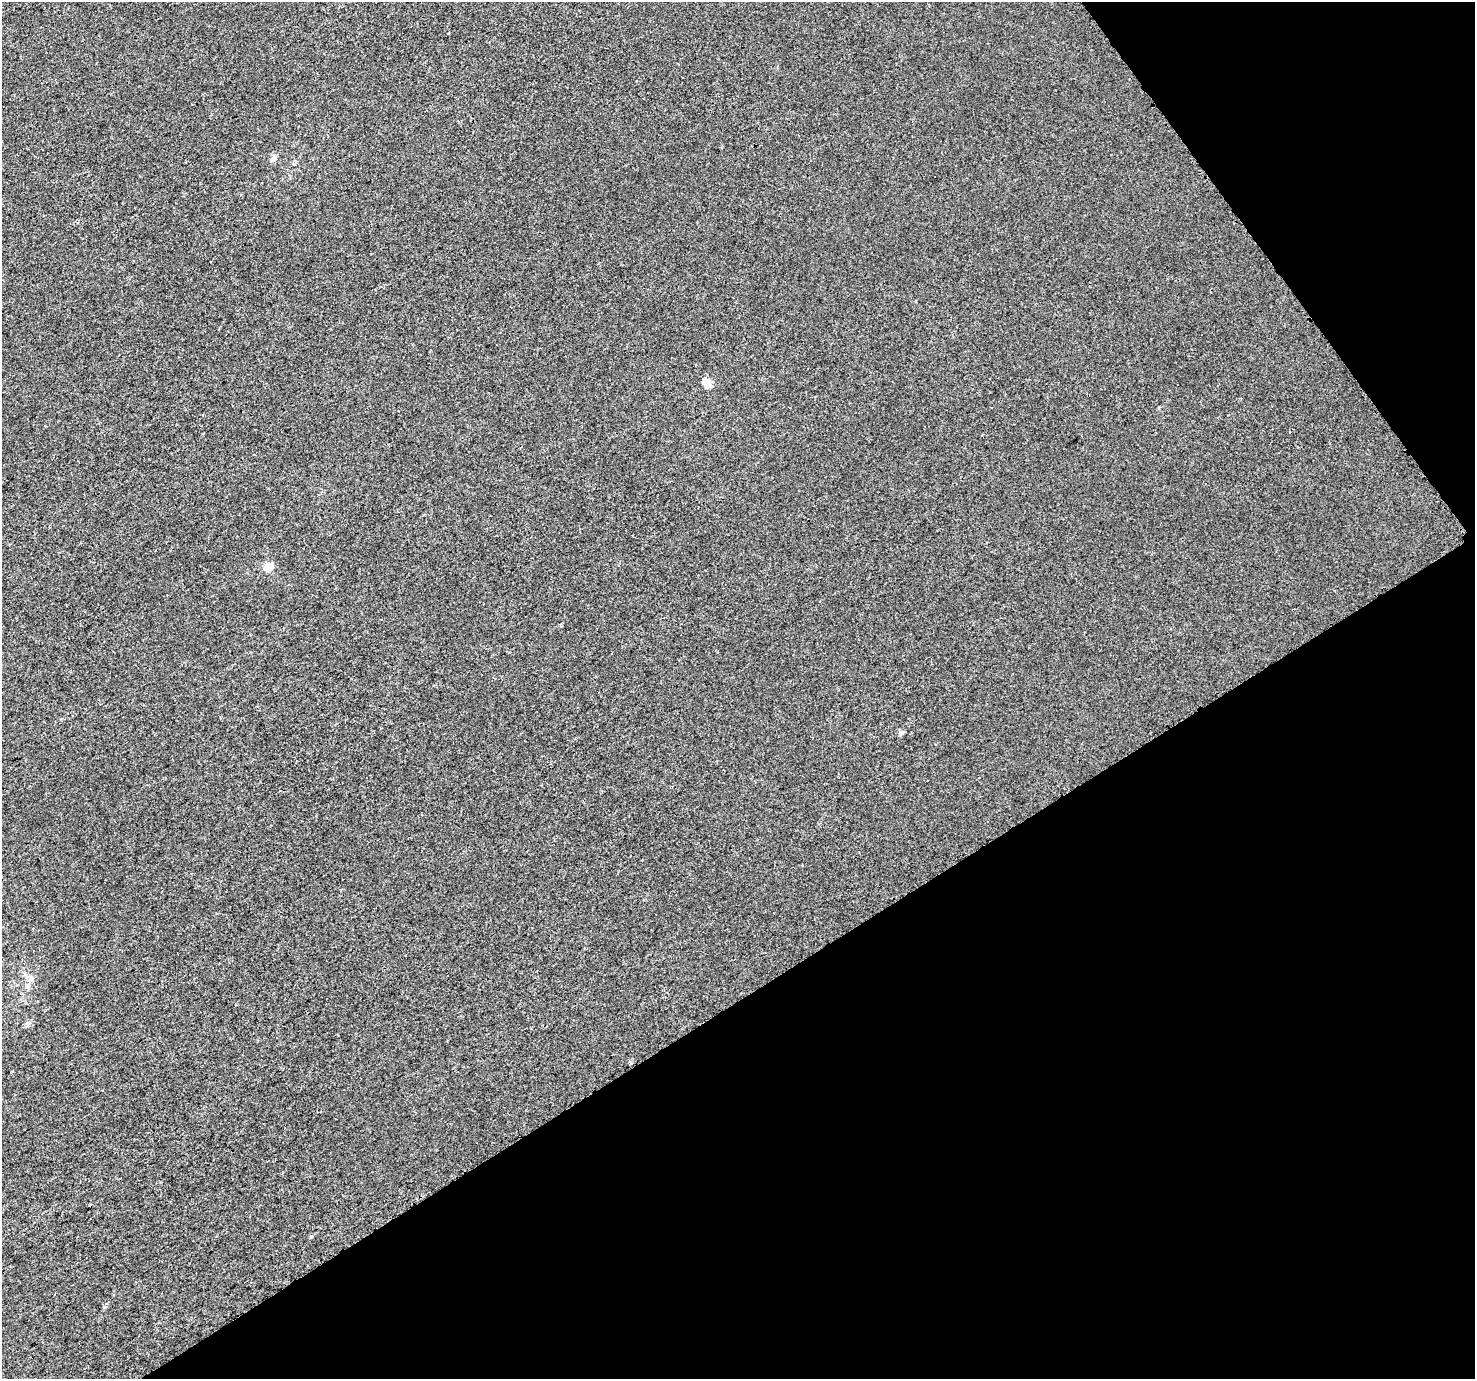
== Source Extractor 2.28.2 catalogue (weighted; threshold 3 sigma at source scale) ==
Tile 12 of 4 x 4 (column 4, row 3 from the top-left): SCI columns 4442-5914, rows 1523-2899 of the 5941 x 5860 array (HDU 1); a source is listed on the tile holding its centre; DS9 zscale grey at full resolution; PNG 1477 x 1381 px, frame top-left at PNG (2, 2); no overlay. Shown black and unused: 33% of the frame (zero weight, under 3 of 4 exposures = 2% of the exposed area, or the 3 px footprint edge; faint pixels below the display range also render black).
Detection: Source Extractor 2.28.2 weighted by HDU 2 'WHT'; one run over the whole footprint, this tile lists its part. Background 5.82e-04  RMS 0.0026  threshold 0.0118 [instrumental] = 3 sigma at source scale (4.5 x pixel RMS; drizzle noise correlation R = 1.50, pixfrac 1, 0.0396/0.0396 arcsec/px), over >= 5 px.
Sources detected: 5; all 5 listed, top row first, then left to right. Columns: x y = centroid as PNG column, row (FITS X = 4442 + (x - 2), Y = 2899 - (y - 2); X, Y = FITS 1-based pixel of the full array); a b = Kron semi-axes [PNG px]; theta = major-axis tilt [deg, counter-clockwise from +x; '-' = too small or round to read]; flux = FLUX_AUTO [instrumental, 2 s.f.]
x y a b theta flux
274 158 9 6 42 1
707 383 5 5 - 8.9
269 567 5 5 - 8.7
901 733 7 7 - 0.63
311 1236 5 4 - 0.35